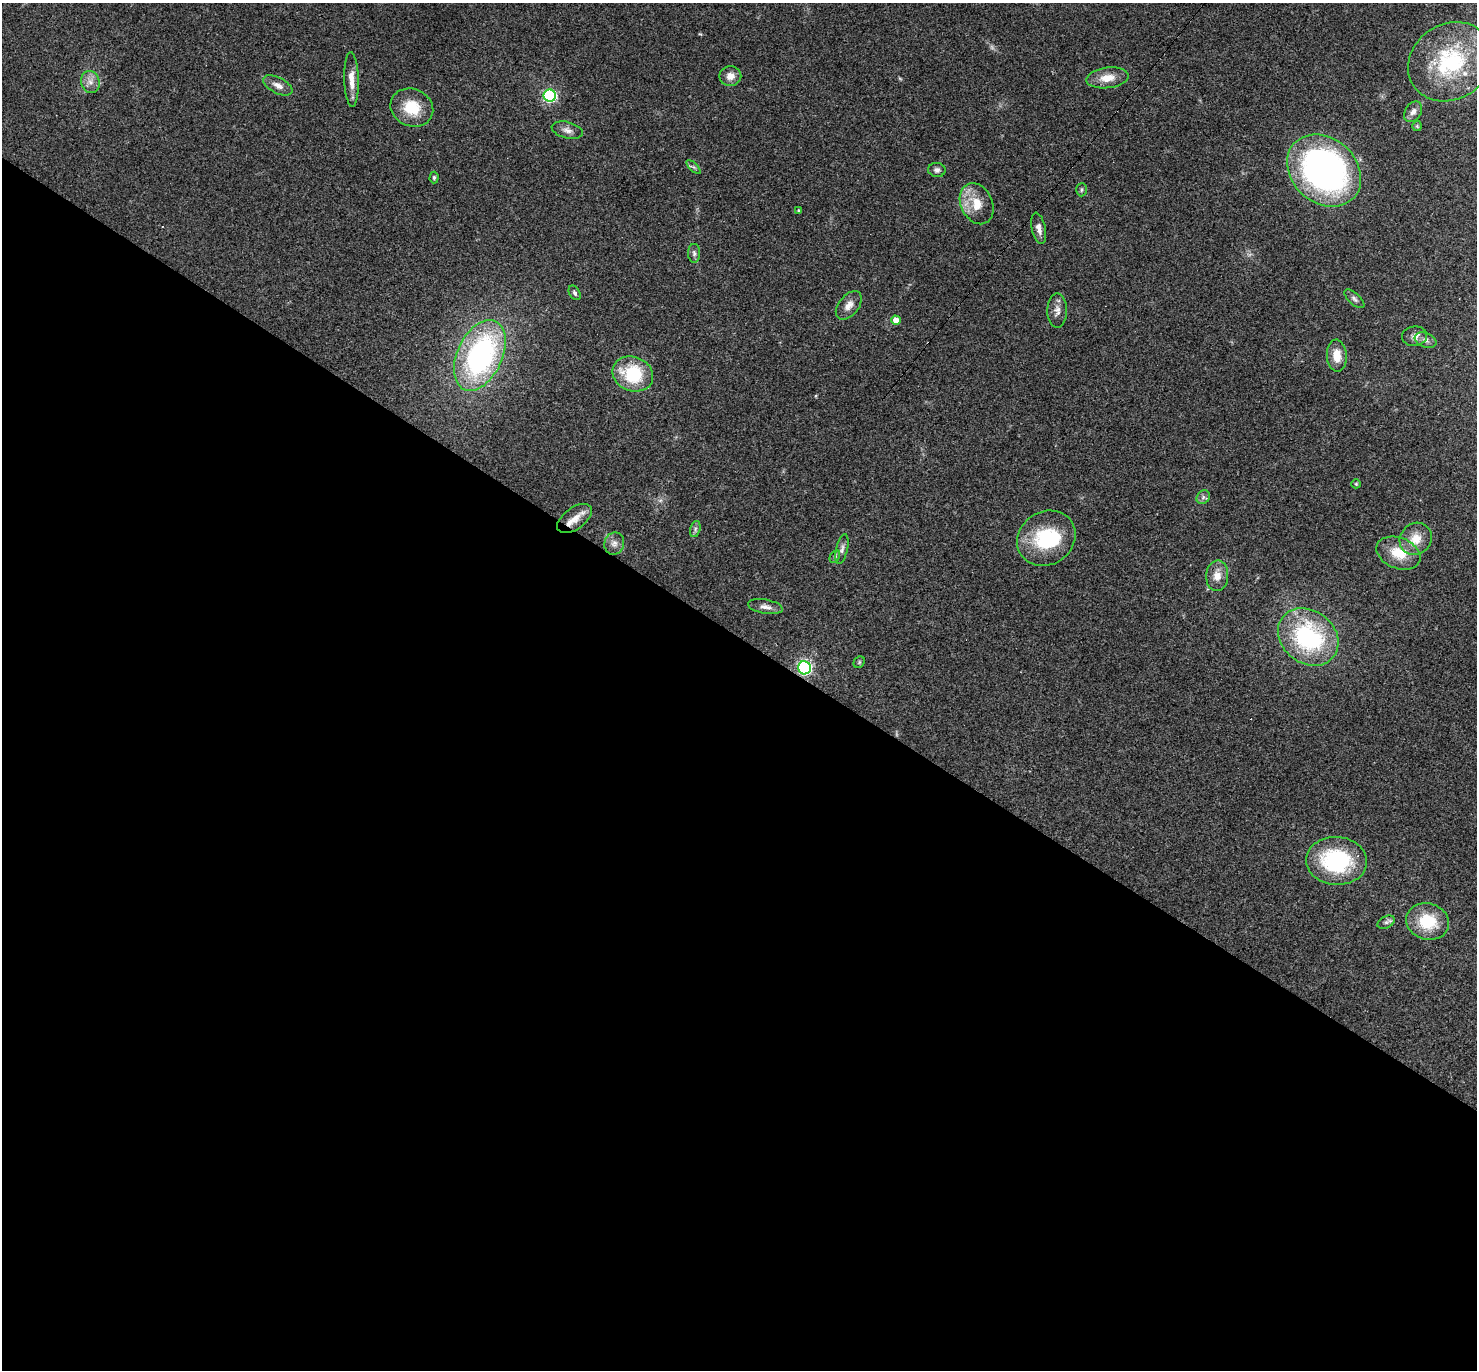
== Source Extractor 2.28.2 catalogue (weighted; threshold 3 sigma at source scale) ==
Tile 14 of 4 x 4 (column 2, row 4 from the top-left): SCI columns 1476-2950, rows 289-1656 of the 5901 x 5907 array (HDU 1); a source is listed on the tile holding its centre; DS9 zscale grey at full resolution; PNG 1479 x 1372 px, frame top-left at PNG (2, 3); each listed source drawn as its Kron ellipse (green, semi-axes under 4 px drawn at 4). Shown black and unused: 54% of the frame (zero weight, under 3 of 4 exposures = <1% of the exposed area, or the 3 px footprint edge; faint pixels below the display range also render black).
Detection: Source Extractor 2.28.2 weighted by HDU 2 'WHT'; one run over the whole footprint, this tile lists its part. Background 0.0572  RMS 0.0052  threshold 0.0232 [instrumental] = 3 sigma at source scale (4.5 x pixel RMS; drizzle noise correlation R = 1.50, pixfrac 1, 0.05/0.05 arcsec/px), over >= 5 px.
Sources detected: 54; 1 too faint to see at this stretch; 1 cosmic-ray / hot-pixel residue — neither listed nor drawn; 4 inside a brighter listed object's ellipse — not listed separately; the other 48 listed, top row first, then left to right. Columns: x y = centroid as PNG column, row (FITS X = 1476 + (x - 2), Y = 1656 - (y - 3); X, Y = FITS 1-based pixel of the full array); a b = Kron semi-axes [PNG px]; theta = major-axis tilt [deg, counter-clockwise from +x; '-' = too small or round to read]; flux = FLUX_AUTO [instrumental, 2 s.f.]
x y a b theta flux
1450 62 44 37 33 48
730 76 11 10 - 4
1107 78 21 10 7 7.3
351 79 27 7 -88 5.7
90 82 11 9 -74 3.6
278 85 16 8 -27 3.6
550 96 6 6 - 80
412 108 22 18 -23 15
1413 112 11 8 58 2.4
1417 126 5 5 - 0.6
567 130 16 8 -14 3
693 167 9 3 -43 0.9
937 170 8 7 - 1.7
1324 171 40 32 -42 200
434 177 6 4 89 0.9
1081 190 6 5 - 0.86
977 204 21 15 -65 11
799 211 3 3 - 0.7
1039 228 16 7 -78 3.3
694 253 9 6 -89 1.7
575 293 8 5 -59 1.3
1354 299 12 5 -42 1.6
849 305 16 10 50 4.2
1057 310 17 10 90 3.5
896 320 4 4 - 5.9
1414 336 13 9 6 3.1
1426 340 11 7 -21 2.3
480 355 37 22 65 110
1337 356 16 10 -87 7.3
633 374 21 17 -21 28
1356 484 5 4 - 0.59
1203 497 7 6 - 1.5
574 519 20 11 36 6.7
695 529 8 5 75 1.2
1046 538 30 26 34 33
1416 539 17 15 44 8.6
614 544 11 10 - 3.2
842 549 15 6 77 2.1
1398 553 23 15 -21 13
835 557 7 4 62 0.98
1217 576 15 11 87 5.7
765 607 17 7 -10 3
1308 637 32 26 -38 63
859 662 6 5 - 0.74
804 668 6 6 - 95
1336 861 30 24 -3 50
1386 922 9 5 26 1.4
1428 922 22 18 -16 19
Overlapping masked pixels (flux is a lower limit): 1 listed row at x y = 804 668